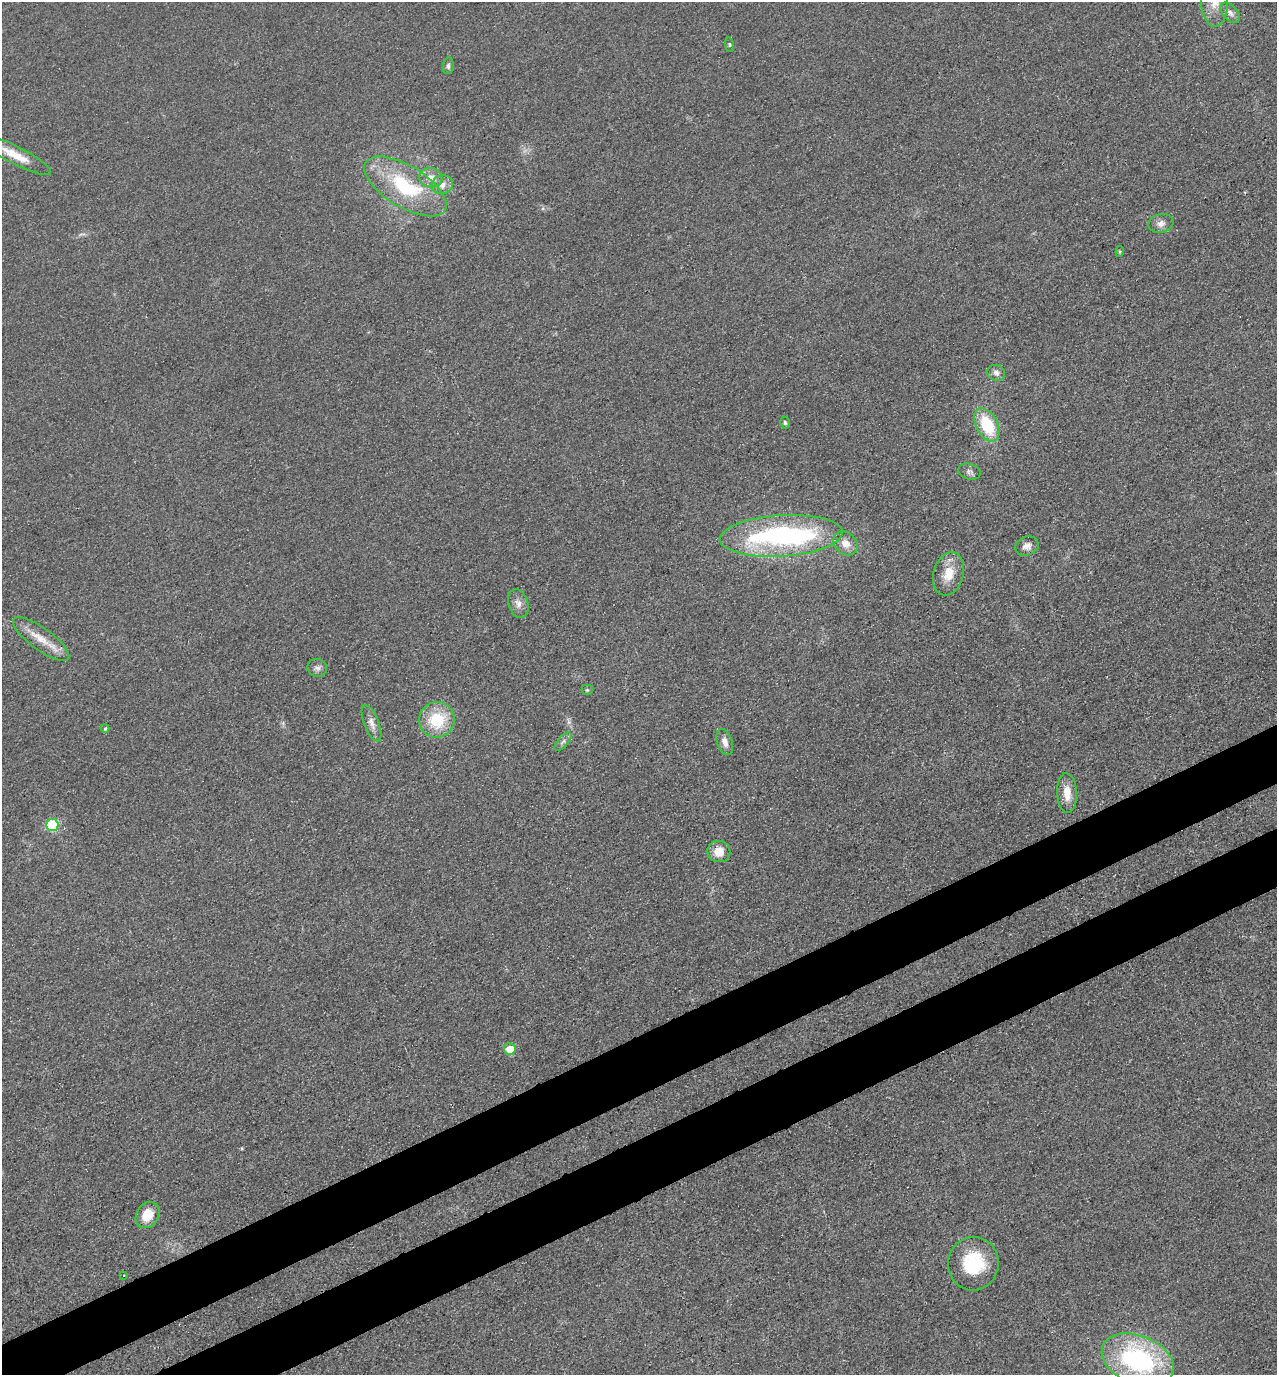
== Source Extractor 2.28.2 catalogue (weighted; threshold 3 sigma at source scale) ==
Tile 7 of 4 x 4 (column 3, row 2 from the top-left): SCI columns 2740-4014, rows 2832-4204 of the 5608 x 5664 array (HDU 1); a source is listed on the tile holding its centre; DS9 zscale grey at full resolution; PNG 1279 x 1377 px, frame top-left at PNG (2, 2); each listed source drawn as its Kron ellipse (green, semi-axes under 4 px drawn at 4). Shown black and unused: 8% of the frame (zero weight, under 3 of 4 exposures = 7% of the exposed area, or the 3 px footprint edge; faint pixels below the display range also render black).
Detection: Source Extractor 2.28.2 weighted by HDU 2 'WHT'; one run over the whole footprint, this tile lists its part. Background 0.049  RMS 0.0096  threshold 0.0433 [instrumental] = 3 sigma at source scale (4.5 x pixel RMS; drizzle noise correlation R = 1.50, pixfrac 1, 0.05/0.05 arcsec/px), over >= 5 px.
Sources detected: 36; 1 inside a brighter object's white glare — neither listed nor drawn; the other 35 listed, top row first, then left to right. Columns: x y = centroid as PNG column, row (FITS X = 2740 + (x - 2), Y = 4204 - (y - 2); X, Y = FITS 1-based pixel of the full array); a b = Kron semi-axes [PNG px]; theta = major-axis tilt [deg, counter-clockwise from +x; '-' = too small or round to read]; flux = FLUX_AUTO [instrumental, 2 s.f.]
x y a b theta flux
1214 2 25 13 -88 20
1230 13 12 7 -48 4.4
729 45 7 3 -82 1.2
448 66 8 5 82 2.2
15 155 40 9 -27 20
431 178 11 9 -9 9
442 185 11 9 21 7
405 186 46 21 -31 78
1161 223 13 9 13 6
1120 251 5 3 - 1.3
996 373 9 7 -24 4.5
785 423 6 4 -75 1.6
987 425 18 10 -62 45
969 472 11 7 -17 3.6
781 536 61 20 4 190
845 543 13 10 -43 9.2
1027 546 12 9 19 5.7
948 574 22 15 74 18
518 603 15 9 -71 6.6
41 639 34 11 -36 19
317 668 10 9 - 4
587 690 5 5 - 1.4
437 720 18 17 - 40
371 723 19 7 -69 7
105 728 4 4 - 1.3
563 742 11 5 48 3.3
725 742 14 7 -71 6.1
1067 793 20 10 -87 14
52 825 6 6 - 80
719 851 11 10 - 13
510 1049 6 5 - 20
148 1215 14 11 58 19
973 1264 27 25 84 55
123 1275 3 2 - 1.1
1138 1360 38 24 -22 150
Isophote crosses this tile's border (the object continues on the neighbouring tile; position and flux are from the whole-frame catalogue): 1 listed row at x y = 1214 2